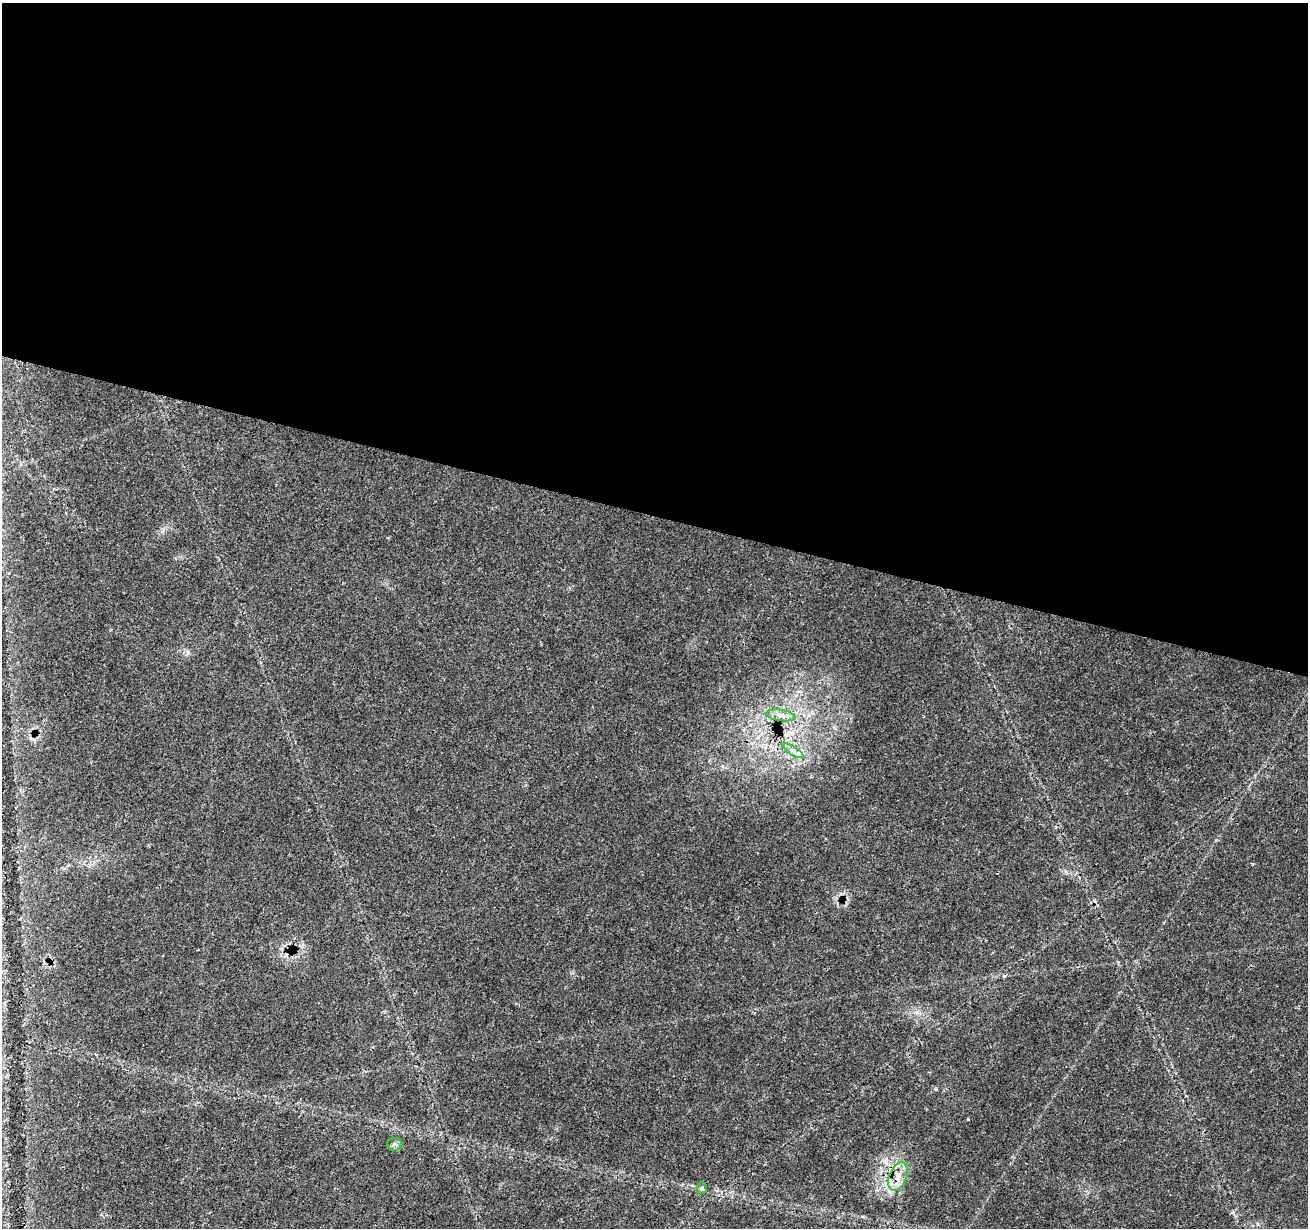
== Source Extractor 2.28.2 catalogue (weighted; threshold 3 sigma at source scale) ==
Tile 3 of 4 x 4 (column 3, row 1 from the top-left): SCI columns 2624-3929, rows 3963-5188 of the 5237 x 5409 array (HDU 1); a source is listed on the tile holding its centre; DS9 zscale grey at full resolution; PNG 1310 x 1230 px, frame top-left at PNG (2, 3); each listed source drawn as its Kron ellipse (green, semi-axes under 4 px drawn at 4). Shown black and unused: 42% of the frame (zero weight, under 3 of 4 exposures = <1% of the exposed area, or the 3 px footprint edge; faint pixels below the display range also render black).
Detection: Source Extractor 2.28.2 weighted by HDU 2 'WHT'; one run over the whole footprint, this tile lists its part. Background 0.0274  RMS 0.0023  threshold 0.0105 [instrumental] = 3 sigma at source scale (4.5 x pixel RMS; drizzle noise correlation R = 1.50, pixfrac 1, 0.0396/0.0396 arcsec/px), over >= 5 px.
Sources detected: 7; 2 inside a brighter listed object's ellipse — not listed separately; the other 5 listed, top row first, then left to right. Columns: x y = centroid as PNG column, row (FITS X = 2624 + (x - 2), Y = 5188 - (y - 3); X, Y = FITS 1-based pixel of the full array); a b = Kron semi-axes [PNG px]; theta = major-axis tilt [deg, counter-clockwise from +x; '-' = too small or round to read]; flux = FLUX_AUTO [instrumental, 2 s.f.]
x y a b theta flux
781 715 15 5 -9 1.6
793 751 12 3 -31 0.79
395 1144 7 6 - 0.69
898 1177 15 8 67 2.6
702 1188 6 5 - 0.73